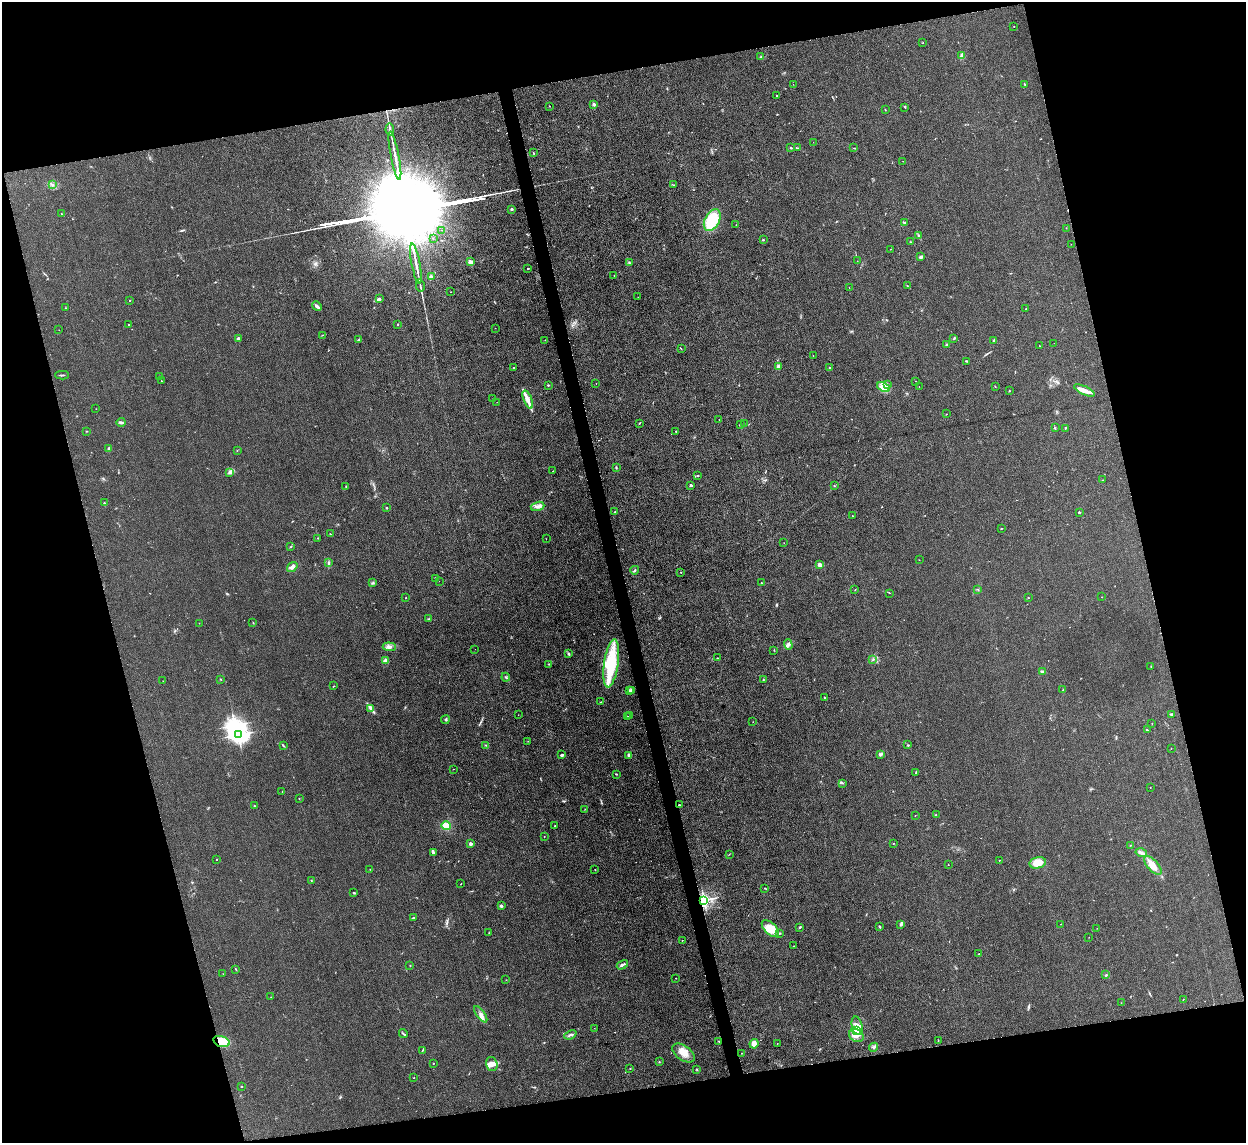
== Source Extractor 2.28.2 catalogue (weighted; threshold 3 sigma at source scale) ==
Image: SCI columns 1-4976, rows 256-4818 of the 4977 x 4957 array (HDU 1 of 3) = the unmasked area's bounding box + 8 px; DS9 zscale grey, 4 x 4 block average (1 PNG px = mean of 4 x 4 image px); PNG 1248 x 1145 px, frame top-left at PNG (2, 2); each listed source drawn as its Kron ellipse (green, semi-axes under 4 px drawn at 4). Shown black and unused: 28% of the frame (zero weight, under 3 of 4 exposures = <1% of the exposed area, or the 3 px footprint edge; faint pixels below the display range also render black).
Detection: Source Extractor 2.28.2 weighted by HDU 2 'WHT'. Background 0.0975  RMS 0.0072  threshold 0.0325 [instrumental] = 3 sigma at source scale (4.5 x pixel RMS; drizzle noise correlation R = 1.50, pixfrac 1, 0.05/0.05 arcsec/px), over >= 5 px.
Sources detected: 274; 1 too faint to see at this stretch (4 x 4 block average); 3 inside a brighter object's white glare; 1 long thin detection or spike segment (spike, bleed or trail) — neither listed nor drawn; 2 coinciding with a brighter row at this scale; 9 inside a brighter listed object's ellipse — not listed separately; the other 258 listed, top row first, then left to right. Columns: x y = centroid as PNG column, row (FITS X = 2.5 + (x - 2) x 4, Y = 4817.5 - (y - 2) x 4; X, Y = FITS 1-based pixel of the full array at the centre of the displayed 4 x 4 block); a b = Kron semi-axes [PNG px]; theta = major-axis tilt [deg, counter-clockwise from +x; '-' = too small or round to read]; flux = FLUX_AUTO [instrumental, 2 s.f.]
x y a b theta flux
1014 26 2 2 - 2.3
923 43 2 2 - 1.5
761 56 2 2 - 1.7
962 56 4 2 - 24
793 84 2 2 - 0.81
1024 84 2 2 - 2.6
777 95 2 2 - 2.1
594 104 2 2 - 30
549 106 2 2 - 1.9
905 107 2 2 - 2.5
885 110 2 2 - 1.3
390 130 6 2 -81 7.2
813 142 2 2 - 0.97
791 147 3 2 - 3
798 148 3 2 - 3.7
854 148 2 2 - 1.8
533 153 3 2 - 2.2
395 156 24 2 -79 38
903 161 2 2 - 1.6
52 184 2 2 - 3.2
673 185 2 2 - 2.2
512 209 2 2 - 10
61 214 2 2 - 2.5
712 220 12 7 62 200
905 223 3 3 - 6
736 225 2 2 - 1.1
1066 228 2 2 - 1.2
442 230 2 2 - 0.8
919 236 4 2 - 4.4
433 238 2 2 - 1.4
763 240 3 2 - 3.1
910 242 2 2 - 1.4
1071 244 2 2 - 0.74
890 249 2 2 - 0.83
921 257 3 2 - 9.4
857 261 2 2 - 0.93
470 262 2 2 - 85
629 263 2 2 - 2
416 264 20 2 -79 30
528 268 2 2 - 8
614 275 2 2 - 1.8
431 277 2 2 - 75
420 286 6 2 -77 6.8
907 286 2 2 - 1.7
849 287 2 2 - 0.79
451 292 2 2 - 1.1
638 297 2 2 - 1
379 299 4 3 - 7.9
129 300 2 2 - 1.6
317 306 5 2 - 13
65 308 2 2 - 1.1
1026 308 2 2 - 1.4
129 324 2 2 - 1.8
398 324 2 2 - 6
495 328 2 2 - 1.5
59 330 2 2 - 0.66
323 335 2 2 - 1.2
238 339 3 2 - 12
954 339 3 2 - 3.2
358 340 3 2 - 3.1
545 340 2 2 - 1.2
994 341 2 2 - 20
1054 343 2 2 - 0.62
947 344 2 2 - 4.3
1039 346 2 2 - 1.2
681 348 2 2 - 1.4
813 356 2 2 - 1.5
966 361 3 2 - 4
778 367 4 2 - 19
829 367 2 2 - 2
514 368 2 2 - 2.2
62 375 7 2 0 5.2
159 377 2 2 - 4.3
161 381 2 2 - 2.1
916 381 2 2 - 1.2
596 383 2 2 - 1.1
887 384 2 2 - 3.5
548 385 2 2 - 3.5
919 386 2 2 - 0.77
995 386 2 2 - 1.5
884 387 7 4 -24 24
1084 390 11 3 -25 37
1009 391 2 2 - 3
492 399 2 2 - 0.79
528 400 9 4 -67 26
497 402 2 2 - 0.75
96 409 2 2 - 0.95
946 414 2 2 - 0.83
719 420 2 2 - 1.5
121 422 4 3 - 9.2
639 423 2 2 - 2
744 423 2 2 - 1.4
740 425 3 2 - 3.4
1055 428 3 2 - 2.7
1065 428 2 2 - 4.1
86 431 2 2 - 2.1
676 431 2 2 - 1.7
109 448 4 2 - 11
237 450 2 2 - 1.1
616 467 2 2 - 2.7
553 471 2 2 - 2.5
230 473 4 2 - 4.8
697 475 2 2 - 2.5
1103 480 2 2 - 2.4
691 485 3 2 - 4.7
346 486 2 2 - 2.6
835 486 2 2 - 1.4
104 503 2 2 - 3.5
538 506 7 3 17 14
386 508 2 2 - 12
615 512 2 2 - 2.8
1079 512 2 2 - 9.4
852 516 2 2 - 2.2
1001 528 2 2 - 1.7
330 534 2 2 - 3.7
318 538 2 2 - 3.2
546 539 2 2 - 0.91
784 543 2 2 - 1.2
290 547 4 2 - 2.9
919 560 2 2 - 1.3
328 562 2 2 - 3
820 565 2 2 - 65
292 567 6 3 37 16
635 570 4 2 - 4.6
681 572 2 2 - 1.8
435 578 2 2 - 1.6
439 581 2 2 - 0.67
373 583 3 2 - 3.3
761 583 2 2 - 3.2
978 589 2 2 - 1.3
855 590 2 2 - 1.5
889 593 2 2 - 1.5
1102 597 2 2 - 0.95
406 598 2 2 - 1.8
1028 598 2 2 - 1.3
428 619 2 2 - 2
199 623 2 2 - 1.1
253 623 2 2 - 1.4
788 644 5 3 - 10
389 647 6 4 -6 15
475 649 2 2 - 0.62
774 650 2 2 - 1.2
568 653 3 2 - 3.4
717 658 3 2 - 1.9
872 660 2 2 - 1.6
386 661 3 3 - 15
611 663 24 7 82 240
549 664 2 2 - 2.1
1151 667 2 2 - 4
1043 671 3 2 - 8.8
506 677 4 2 - 3.6
220 679 3 2 - 1.5
763 680 3 2 - 3.3
163 681 2 2 - 1.1
334 686 2 2 - 2
629 690 2 2 - 2.8
632 690 3 2 - 4.3
1063 690 2 2 - 2.8
824 697 2 2 - 2.3
600 702 2 2 - 2.3
370 708 3 2 - 4
1171 714 3 2 - 5.8
518 715 2 2 - 0.82
630 715 2 2 - 1.9
628 716 2 2 - 1.8
445 719 4 2 - 4.8
753 722 2 2 - 1.2
1152 724 2 2 - 0.74
1147 730 2 2 - 2.9
238 735 3 3 - 2400
528 741 2 2 - 1.7
283 745 3 2 - 4.1
486 745 2 2 - 2.2
908 745 3 2 - 3.3
1171 748 2 2 - 1.1
562 755 3 2 - 5.6
629 755 2 2 - 45
880 755 3 3 - 6.5
453 769 2 2 - 1.2
916 772 3 2 - 2.9
616 774 3 2 - 2.6
843 783 2 2 - 2
1150 788 2 2 - 0.94
282 791 2 2 - 1.8
299 799 2 2 - 2
679 805 3 2 - 2.2
254 806 2 2 - 2.9
585 809 2 2 - 1.1
915 815 2 2 - 3.1
936 815 2 2 - 1
446 826 5 4 - 45
555 826 2 2 - 9
544 837 2 2 - 1.8
893 843 2 2 - 2.1
470 844 2 2 - 52
1130 845 2 2 - 1.4
434 852 3 2 - 5.2
1141 853 6 2 -15 9.1
729 854 2 2 - 1.1
217 859 2 2 - 3.2
999 860 2 2 - 3.5
1038 863 8 5 14 56
948 865 2 2 - 0.94
1153 865 12 5 -47 45
370 869 2 2 - 1.2
595 869 2 2 - 1.4
311 881 2 2 - 1.3
461 884 2 2 - 2.6
765 888 2 2 - 2.5
354 893 2 2 - 5.5
704 900 2 2 - 1300
501 906 2 2 - 34
413 918 3 2 - 3.2
901 924 3 2 - 3.3
1061 924 2 2 - 1.5
800 927 3 2 - 3.1
880 927 2 2 - 4.4
1097 928 2 2 - 1
770 929 11 5 -44 71
489 933 2 2 - 1.1
780 933 3 2 - 2.8
1089 937 2 2 - 1.2
682 940 2 2 - 1.4
794 946 2 2 - 1.3
979 954 2 2 - 2.1
410 965 2 2 - 2
622 965 6 2 31 7.8
236 969 2 2 - 1.9
223 974 2 2 - 0.72
1106 975 2 2 - 4.2
675 978 2 2 - 1.6
506 980 2 2 - 1.1
271 997 2 2 - 0.93
1183 999 2 2 - 1.7
1121 1003 2 2 - 1.1
481 1014 9 2 -54 14
857 1026 9 5 -76 31
594 1028 2 2 - 0.85
856 1031 3 3 - 47
403 1034 5 2 - 4.9
570 1035 6 3 23 9.3
856 1036 8 6 -31 29
222 1041 8 5 -15 110
938 1041 2 2 - 1.5
719 1042 2 2 - 1.8
777 1043 2 2 - 1.1
754 1044 5 4 - 27
874 1047 4 2 - 6.1
422 1050 2 2 - 3.1
683 1053 13 7 -36 48
742 1053 2 2 - 2
659 1062 2 2 - 2.3
433 1063 2 2 - 4.8
492 1064 7 5 -73 23
630 1068 2 2 - 1.3
697 1069 2 2 - 2.7
414 1078 2 2 - 1.6
241 1087 2 2 - 2.8
Overlapping masked pixels (flux is a lower limit): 3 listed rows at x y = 679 805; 704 900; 222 1041
Diffuse or blended objects may show on this block-average render without a row.